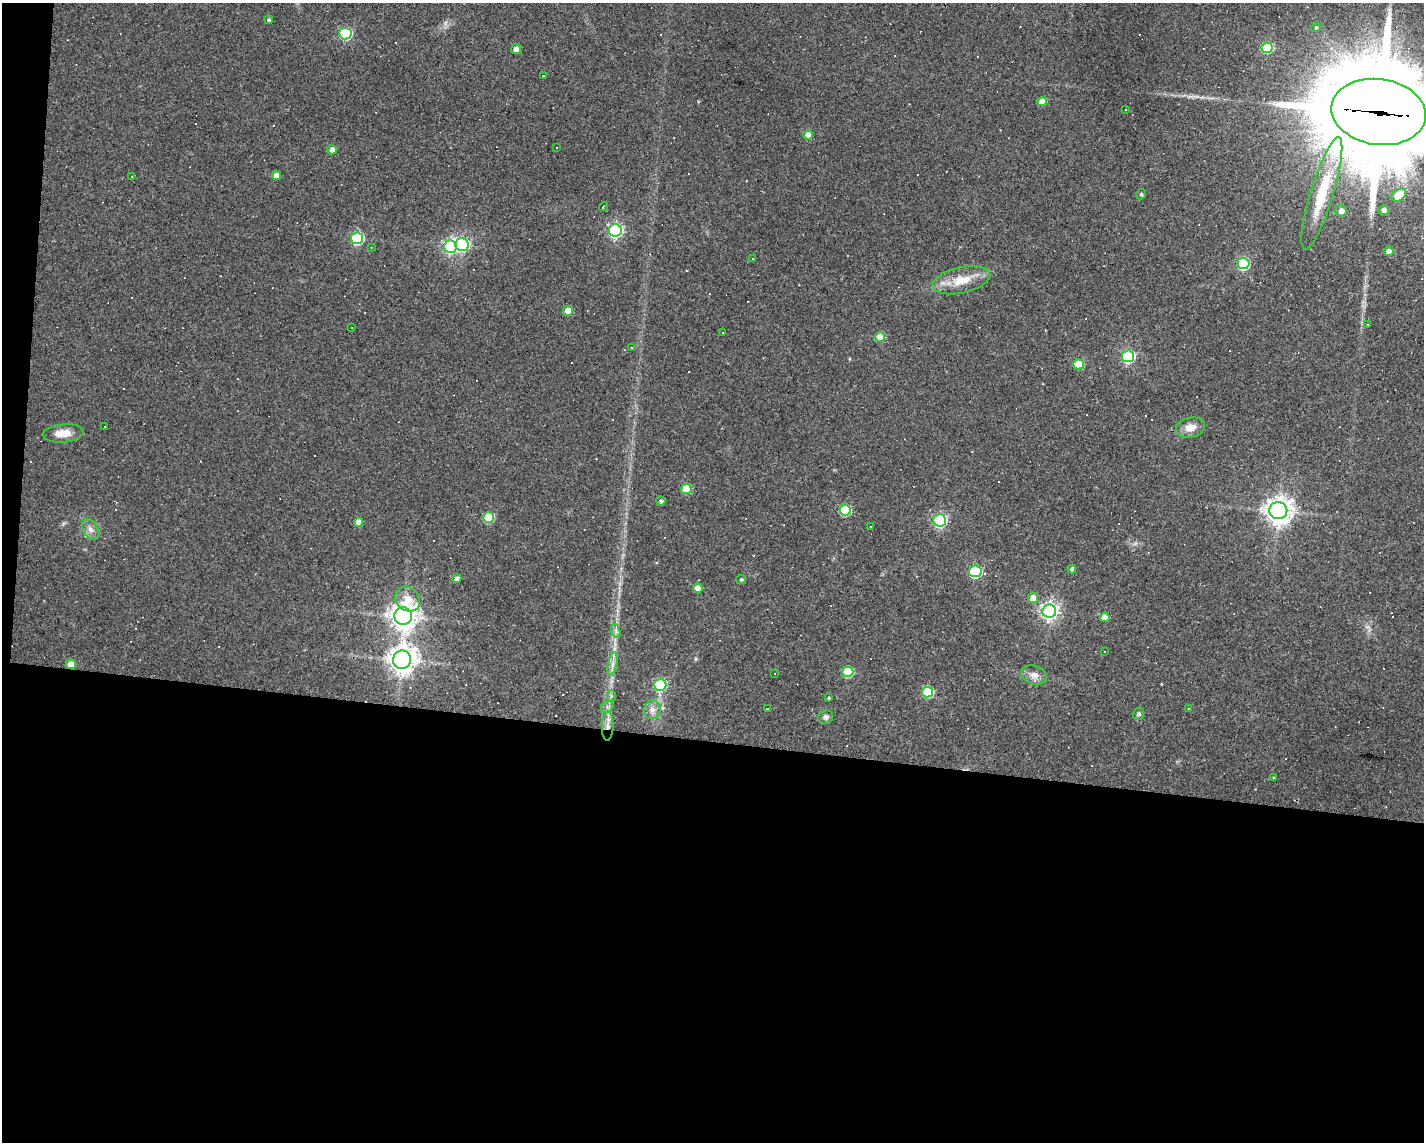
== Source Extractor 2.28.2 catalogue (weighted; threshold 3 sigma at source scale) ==
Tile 10 of 3 x 4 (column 1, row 4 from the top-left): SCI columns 104-1525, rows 1-1140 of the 4583 x 4561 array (HDU 1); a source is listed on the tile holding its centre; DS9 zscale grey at full resolution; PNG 1426 x 1144 px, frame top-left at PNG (2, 3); each listed source drawn as its Kron ellipse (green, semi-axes under 4 px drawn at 4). Shown black and unused: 36% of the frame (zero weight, under 3 of 4 exposures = <1% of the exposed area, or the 3 px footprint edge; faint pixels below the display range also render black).
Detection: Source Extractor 2.28.2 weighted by HDU 2 'WHT'; one run over the whole footprint, this tile lists its part. Background 0.0808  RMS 0.0057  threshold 0.0257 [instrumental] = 3 sigma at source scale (4.5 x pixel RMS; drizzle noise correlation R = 1.50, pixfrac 1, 0.05/0.05 arcsec/px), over >= 5 px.
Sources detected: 127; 48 cosmic-ray / hot-pixel residue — neither listed nor drawn; the other 79 listed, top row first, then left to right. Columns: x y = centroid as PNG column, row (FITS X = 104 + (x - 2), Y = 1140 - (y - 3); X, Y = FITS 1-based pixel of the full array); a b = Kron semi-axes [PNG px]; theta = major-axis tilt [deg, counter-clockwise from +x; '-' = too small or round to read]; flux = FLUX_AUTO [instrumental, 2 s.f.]
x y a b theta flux
269 20 4 4 - 1.1
1316 27 5 4 - 0.85
345 34 6 5 - 63
1267 48 5 5 - 37
516 49 5 5 - 2.9
543 75 3 2 - 0.62
1042 102 5 4 - 8.3
1126 110 3 2 - 0.46
1379 112 48 33 -8 15000
808 135 5 4 - 5.8
556 148 2 2 - 0.48
332 150 5 5 - 3.4
276 175 4 4 - 5.3
131 177 3 2 - 0.39
1322 193 59 11 73 29
1141 194 5 4 - 0.77
1399 195 8 5 36 15
603 207 5 2 - 0.57
1384 210 5 5 - 2.8
1341 211 5 5 - 3.7
615 230 6 6 - 130
357 238 6 6 - 62
462 245 6 6 - 100
450 246 6 6 - 120
371 248 3 2 - 0.39
1389 251 5 4 - 5.7
753 259 3 2 - 0.62
1243 263 6 6 - 60
961 280 29 13 13 13
568 311 5 5 - 10
1368 325 3 3 - 1
352 328 2 2 - 0.41
723 332 2 2 - 0.48
880 337 5 5 - 15
632 348 3 2 - 0.69
1128 356 6 6 - 81
1078 364 5 5 - 20
105 426 3 3 - 2.1
1190 427 14 10 11 5.8
63 433 20 9 5 7.5
686 489 5 5 - 22
661 501 5 4 - 1.3
845 510 5 5 - 38
1278 511 9 8 - 570
488 518 5 5 - 29
940 520 6 6 - 95
358 522 4 4 - 4.6
870 527 3 3 - 0.82
90 529 11 7 -59 3.1
1072 569 4 4 - 2.4
975 571 6 6 - 65
457 579 4 4 - 3
741 579 5 4 - 0.73
698 588 5 4 - 8.2
1033 598 5 5 - 6.5
408 599 13 11 -44 10
1049 611 7 6 - 230
403 616 9 8 - 560
1105 617 5 4 - 7.7
616 631 7 4 -72 1.5
1105 651 3 3 - 1
402 660 9 9 - 570
71 664 5 4 - 10
613 664 12 4 79 2.9
848 672 5 5 - 32
775 673 3 2 - 0.63
1034 675 13 9 -18 4.3
660 685 6 6 - 56
927 692 6 5 - 41
611 696 6 4 89 1.2
829 698 4 3 - 0.64
607 707 6 5 - 1.6
1188 708 3 2 - 0.43
767 709 3 3 - 1.3
652 710 9 8 - 3.3
1138 714 6 5 - 1.1
826 717 8 6 21 1.8
608 726 14 6 89 3.9
1274 778 3 2 - 0.77
Overlapping masked pixels (flux is a lower limit): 3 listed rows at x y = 1379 112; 71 664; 608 726
Isophote crosses this tile's border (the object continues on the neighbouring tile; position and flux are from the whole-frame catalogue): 1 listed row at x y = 1379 112